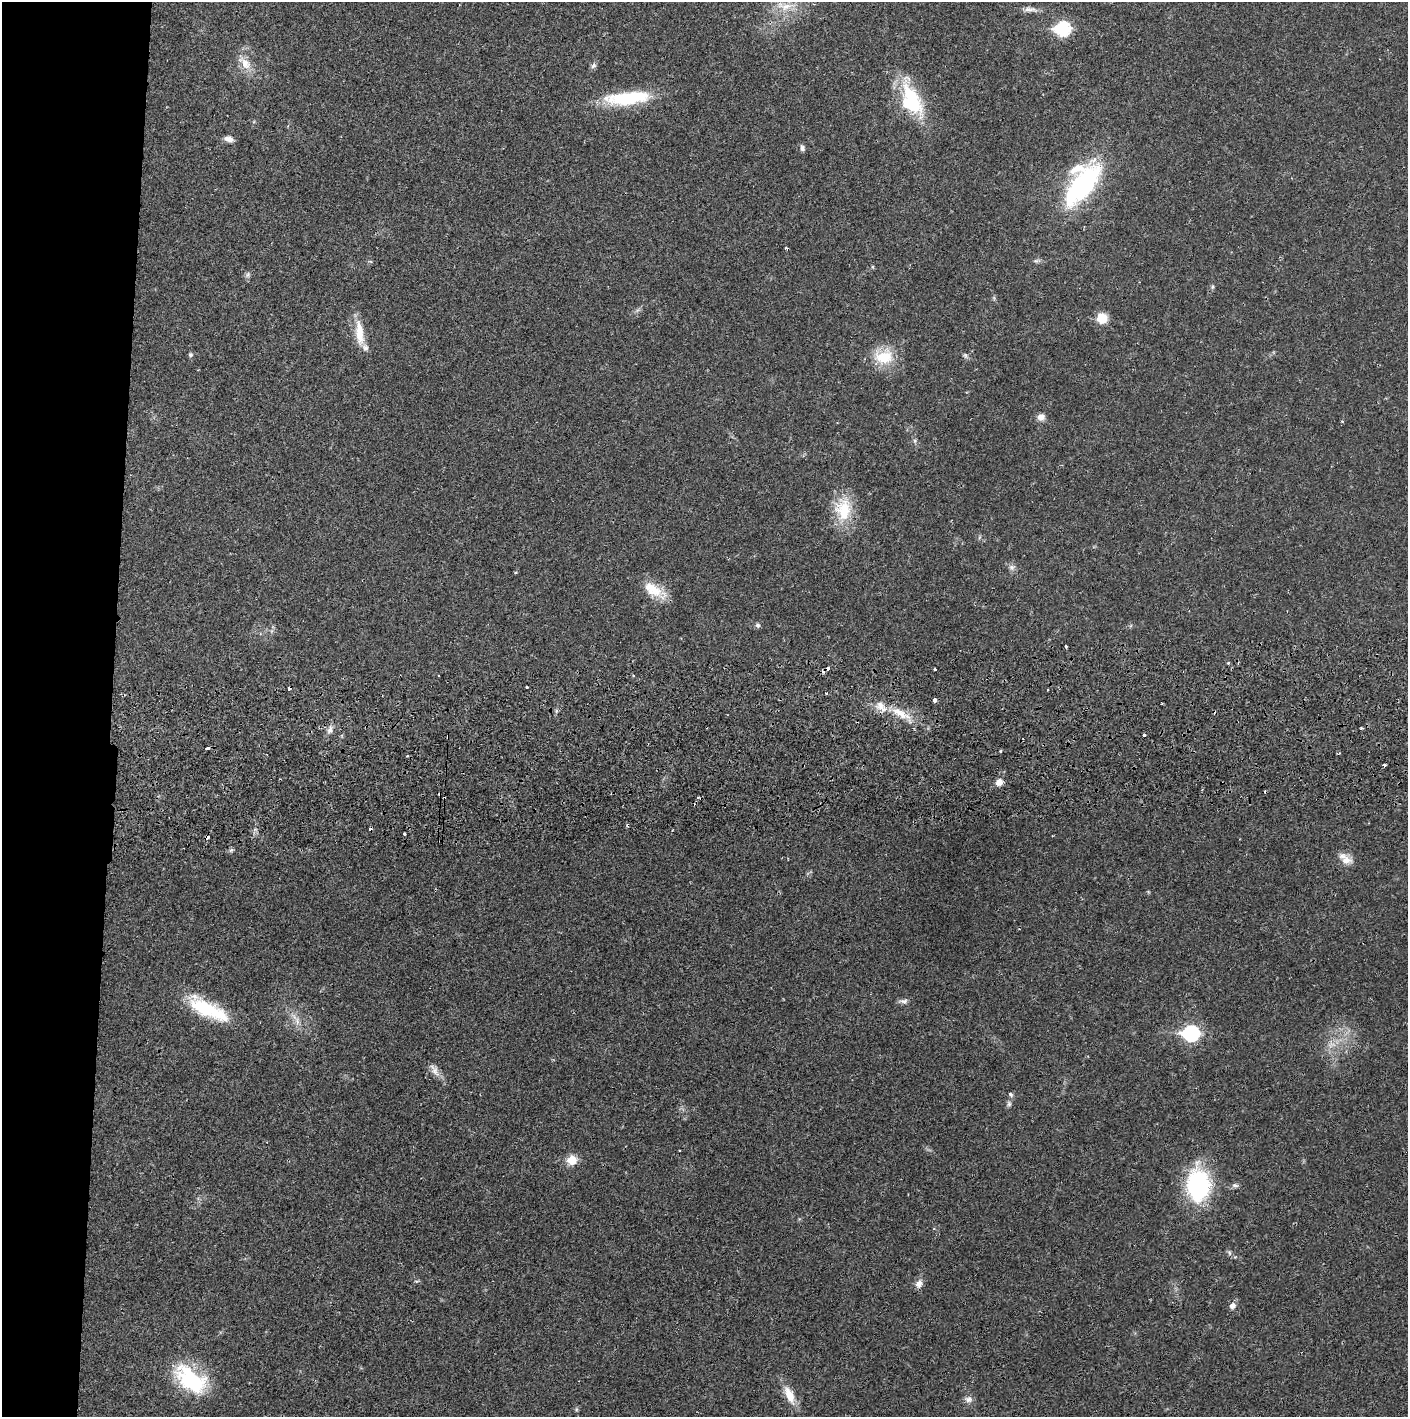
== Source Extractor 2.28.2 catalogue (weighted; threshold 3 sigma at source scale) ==
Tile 4 of 3 x 3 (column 1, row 2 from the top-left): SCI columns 4-1409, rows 1471-2885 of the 4230 x 4358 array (HDU 1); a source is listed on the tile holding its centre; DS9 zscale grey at full resolution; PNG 1410 x 1419 px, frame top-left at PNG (2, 2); no overlay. Shown black and unused: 8% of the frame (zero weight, under 2 of 3 exposures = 3% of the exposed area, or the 3 px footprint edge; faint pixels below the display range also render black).
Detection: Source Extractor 2.28.2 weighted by HDU 2 'WHT'; one run over the whole footprint, this tile lists its part. Background 0.0213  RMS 0.0035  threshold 0.0157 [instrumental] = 3 sigma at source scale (4.5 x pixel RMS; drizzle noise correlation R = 1.50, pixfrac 1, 0.05/0.05 arcsec/px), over >= 5 px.
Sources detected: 78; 1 too faint to see at this stretch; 1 inside a brighter object's white glare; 13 cosmic-ray / hot-pixel residue — not listed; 4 inside a brighter listed object's ellipse — not listed separately; the other 59 listed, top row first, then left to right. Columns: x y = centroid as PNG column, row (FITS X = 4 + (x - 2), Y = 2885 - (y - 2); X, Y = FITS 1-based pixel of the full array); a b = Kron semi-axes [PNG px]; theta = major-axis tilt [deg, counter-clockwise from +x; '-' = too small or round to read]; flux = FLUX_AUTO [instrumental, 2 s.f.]
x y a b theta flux
786 6 23 10 11 5.8
1030 9 19 7 -3 2.1
1063 29 8 7 - 48
245 63 24 11 -44 4.9
593 66 7 6 - 1
628 98 58 15 6 21
911 98 51 18 -65 22
229 139 11 7 -13 2.1
802 148 8 6 -73 0.95
1082 186 58 22 53 48
786 248 3 2 - 0.52
1036 261 8 6 1 0.82
872 267 5 3 - 0.38
248 275 9 6 42 0.92
1212 287 6 4 89 0.51
1102 318 11 11 - 5.8
359 333 35 10 -84 7
190 355 6 6 - 0.66
965 355 8 6 -74 0.76
884 357 23 17 11 11
1041 417 9 8 - 1.9
1342 421 4 4 - 0.44
915 440 6 5 - 0.62
843 509 30 22 89 13
1012 567 8 8 - 1.3
654 590 33 14 -30 8.1
758 625 7 6 - 0.8
1066 646 3 3 - 1.3
935 670 3 3 - 1.2
527 687 3 3 - 0.46
934 700 4 3 - 1.5
900 713 31 9 -30 7
1361 728 3 3 - 0.34
330 730 11 7 66 1.7
1144 735 3 3 - 1
1000 751 3 3 - 0.41
1384 765 3 3 - 2.2
999 782 7 7 - 2.5
404 834 3 3 - 3.3
231 850 5 5 - 0.61
1346 860 16 11 -5 3.5
904 1001 12 6 -4 1.2
204 1008 41 19 -34 19
297 1021 12 6 -76 2.1
1191 1033 8 7 - 69
434 1071 21 8 -57 2.5
1010 1094 7 5 -34 0.67
1009 1104 8 6 80 0.89
679 1150 2 2 - 0.37
572 1160 7 6 - 8.2
1198 1185 37 24 -88 38
1235 1185 8 7 - 0.96
1229 1253 8 5 -70 0.8
919 1284 11 8 65 2.1
1232 1306 6 6 - 1.9
191 1380 43 23 -38 27
789 1395 25 10 -66 5.8
968 1399 11 8 -3 1.6
576 1409 6 4 -72 0.46